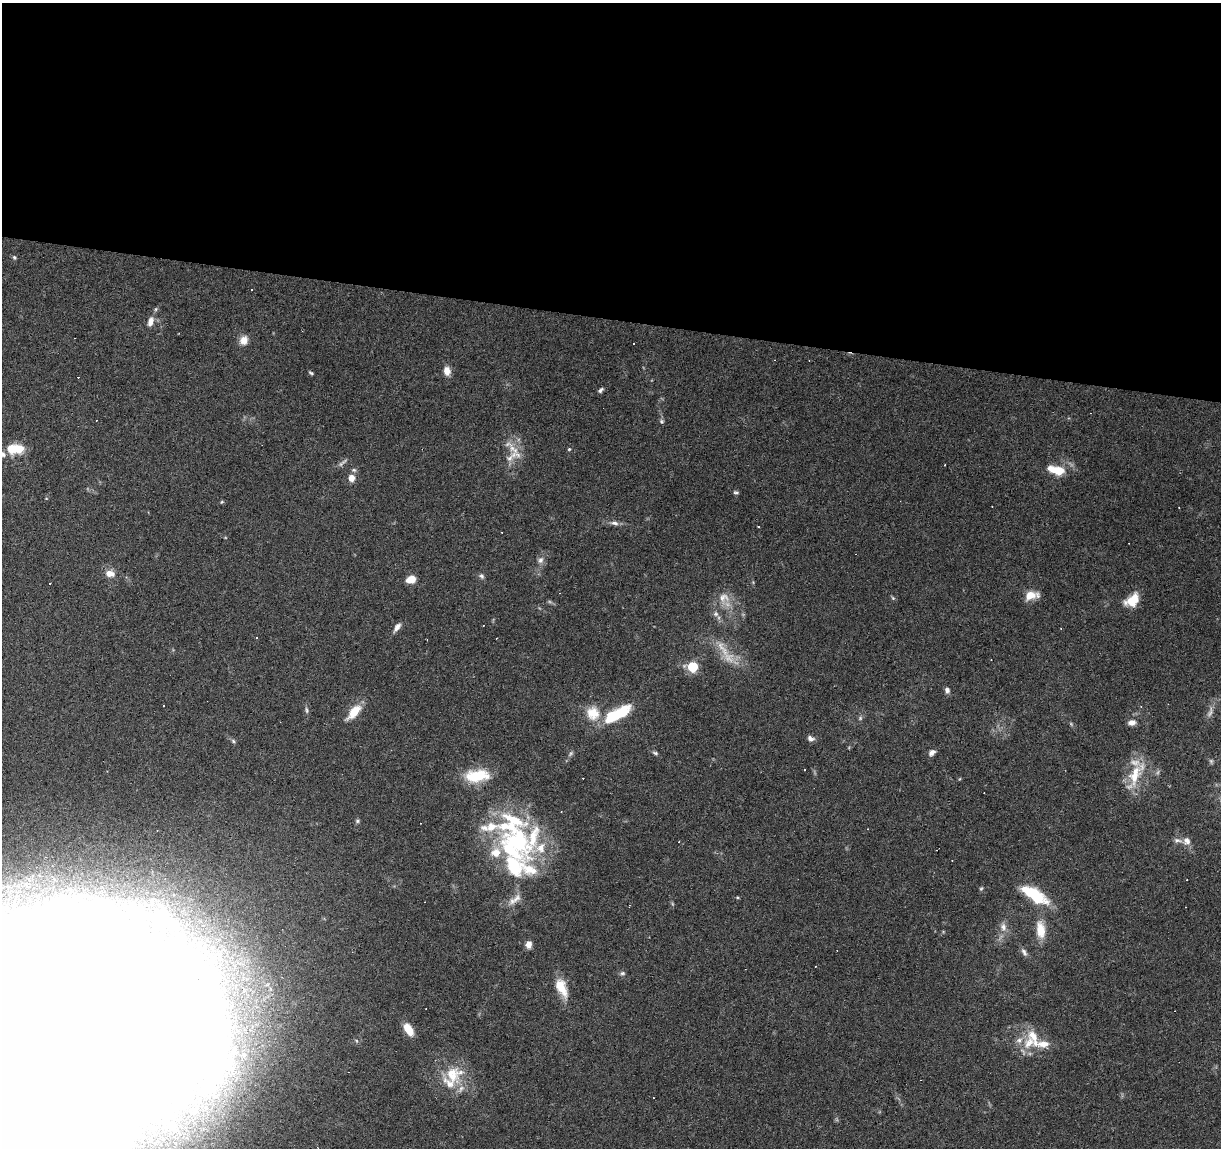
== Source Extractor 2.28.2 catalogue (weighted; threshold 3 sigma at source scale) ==
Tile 3 of 4 x 4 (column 3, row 1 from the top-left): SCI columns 2447-3665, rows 3723-4868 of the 4885 x 5090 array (HDU 1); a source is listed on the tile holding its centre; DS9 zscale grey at full resolution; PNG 1223 x 1150 px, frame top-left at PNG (2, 3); no overlay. Shown black and unused: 28% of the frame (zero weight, under 3 of 6 exposures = <1% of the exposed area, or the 3 px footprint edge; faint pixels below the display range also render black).
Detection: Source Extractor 2.28.2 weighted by HDU 2 'WHT'; one run over the whole footprint, this tile lists its part. Background 0.0705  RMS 0.0045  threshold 0.0185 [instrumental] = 3 sigma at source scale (4.09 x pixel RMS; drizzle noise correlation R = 1.36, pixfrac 0.8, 0.0396/0.0396 arcsec/px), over >= 5 px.
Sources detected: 137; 4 too faint to see at this stretch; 19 inside a brighter object's white glare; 31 cosmic-ray / hot-pixel residue — not listed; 15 inside a brighter listed object's ellipse — not listed separately; the other 68 listed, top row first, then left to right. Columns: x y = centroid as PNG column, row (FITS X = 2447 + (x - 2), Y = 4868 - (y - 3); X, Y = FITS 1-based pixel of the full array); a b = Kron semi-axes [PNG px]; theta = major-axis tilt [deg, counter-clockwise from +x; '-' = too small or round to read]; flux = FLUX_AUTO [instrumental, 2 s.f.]
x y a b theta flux
14 257 6 5 - 0.63
150 321 12 6 72 3
244 340 11 9 57 3.5
634 344 2 2 - 0.33
447 371 10 8 -82 3.2
311 373 6 4 -23 0.61
600 390 7 4 40 1
662 421 6 5 - 0.75
12 448 15 13 72 6.3
513 449 19 8 -41 4.6
569 449 5 4 - 0.47
509 458 13 8 49 3
342 463 15 4 41 1.3
354 470 7 5 -21 0.81
1056 470 22 9 -14 8.6
351 478 7 6 - 3.6
736 492 6 4 -6 0.73
222 502 5 4 - 0.47
614 523 12 5 -7 1.7
540 560 9 7 65 1.9
110 573 11 7 -11 3.7
482 576 7 6 - 1
411 579 9 7 24 5.1
50 583 2 2 - 0.27
1031 595 16 9 10 5.1
724 598 17 14 53 5.6
893 598 7 4 -45 0.59
1132 600 16 11 39 8.6
716 614 8 7 - 1.3
483 625 3 2 - 0.34
397 627 12 6 54 2.1
722 648 31 9 -57 7.4
693 667 6 6 - 24
947 690 8 6 -75 1.4
1141 706 3 2 - 0.26
306 710 9 4 -85 0.87
354 712 19 8 48 7.9
1210 712 17 5 67 2.2
593 713 20 19 - 8.7
613 716 20 11 30 17
860 718 6 4 49 0.72
1132 722 10 7 8 2.2
810 738 10 6 -17 1.5
233 741 6 5 - 0.74
655 753 8 4 -19 0.78
932 753 9 6 46 1.7
571 754 9 4 51 0.89
1211 761 7 4 -45 0.73
477 776 28 13 5 16
1134 777 38 14 67 12
357 821 5 5 - 0.68
512 822 45 41 -74 43
1186 841 10 10 - 2.5
530 869 24 12 -22 7.9
1034 895 33 12 -32 19
512 901 11 7 65 2.4
1003 927 11 9 -71 2.7
1040 930 24 11 -83 7.4
529 944 8 6 89 2.4
1024 952 12 6 -57 1.5
622 973 7 5 -11 0.85
561 987 26 11 -64 8
408 1029 13 7 -59 7.2
32 1040 163 88 10 4800
1029 1043 22 13 53 8.2
1043 1044 16 9 4 4.5
452 1075 29 24 19 14
173 1126 9 8 - 2
Isophote crosses this tile's border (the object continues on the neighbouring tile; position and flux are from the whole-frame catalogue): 1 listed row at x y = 32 1040